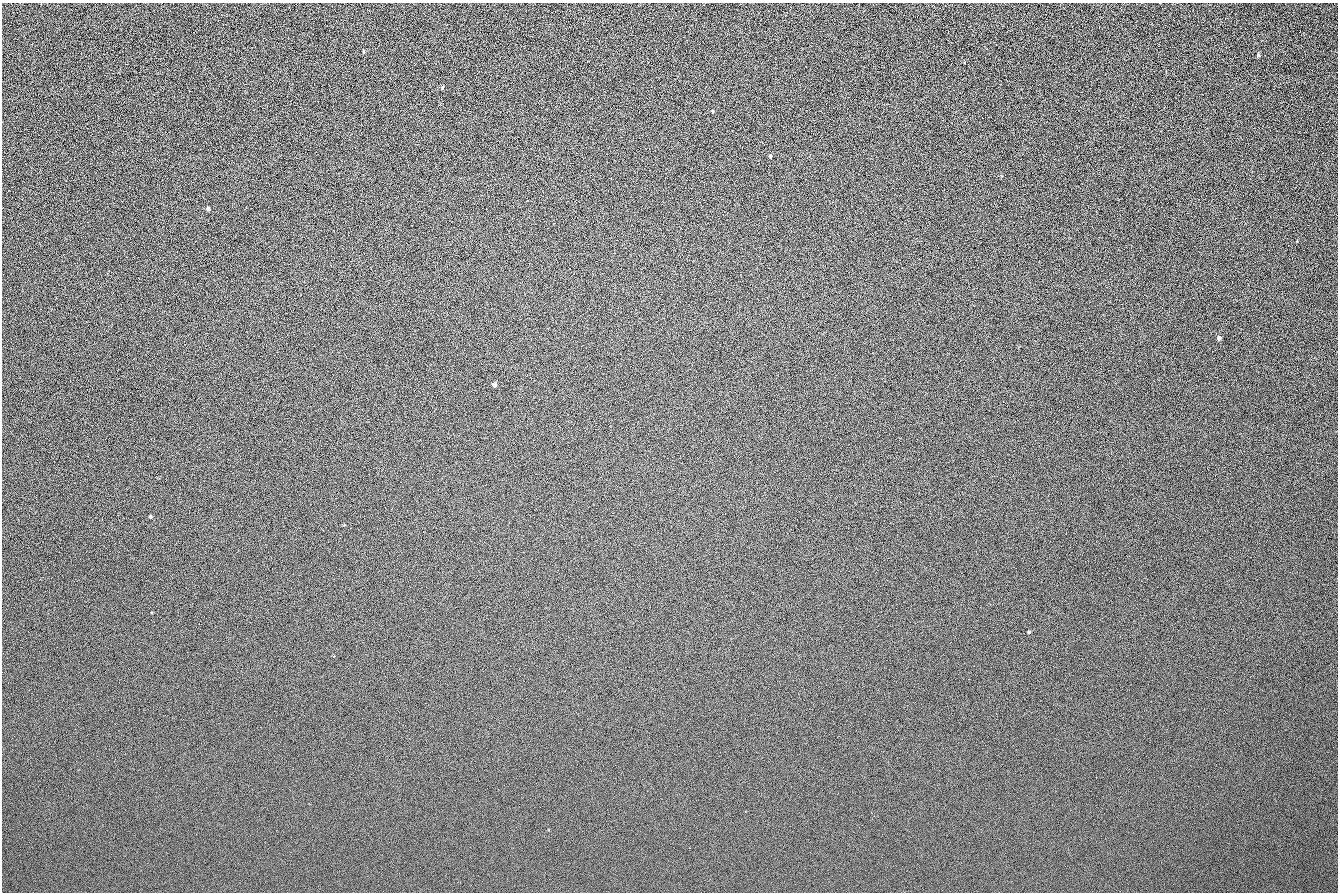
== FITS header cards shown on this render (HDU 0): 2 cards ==
NAXIS1  =                 1336 / length of data axis 1
NAXIS2  =                  890 / length of data axis 2

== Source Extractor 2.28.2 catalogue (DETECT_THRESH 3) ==
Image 1336 x 890 px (HDU 0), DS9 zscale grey, 1 PNG px = 1 image px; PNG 1340 x 894 px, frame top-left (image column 1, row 890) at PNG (2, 3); no overlay
Background 138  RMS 21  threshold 61.8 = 3 sigma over >= 5 px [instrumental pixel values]
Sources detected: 10; all 10 listed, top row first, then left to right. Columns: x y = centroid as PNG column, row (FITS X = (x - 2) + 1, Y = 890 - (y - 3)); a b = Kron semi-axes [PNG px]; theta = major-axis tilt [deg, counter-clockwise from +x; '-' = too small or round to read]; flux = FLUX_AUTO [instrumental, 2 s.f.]
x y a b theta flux
1258 55 5 4 - 1900
442 87 4 4 - 1400
712 111 3 3 - 1200
770 156 5 4 - 1800
208 209 4 3 - 3500
1219 338 5 4 - 3500
494 385 4 4 - 4600
150 516 4 4 - 2200
1028 632 4 3 - 1700
769 738 2 2 - 650